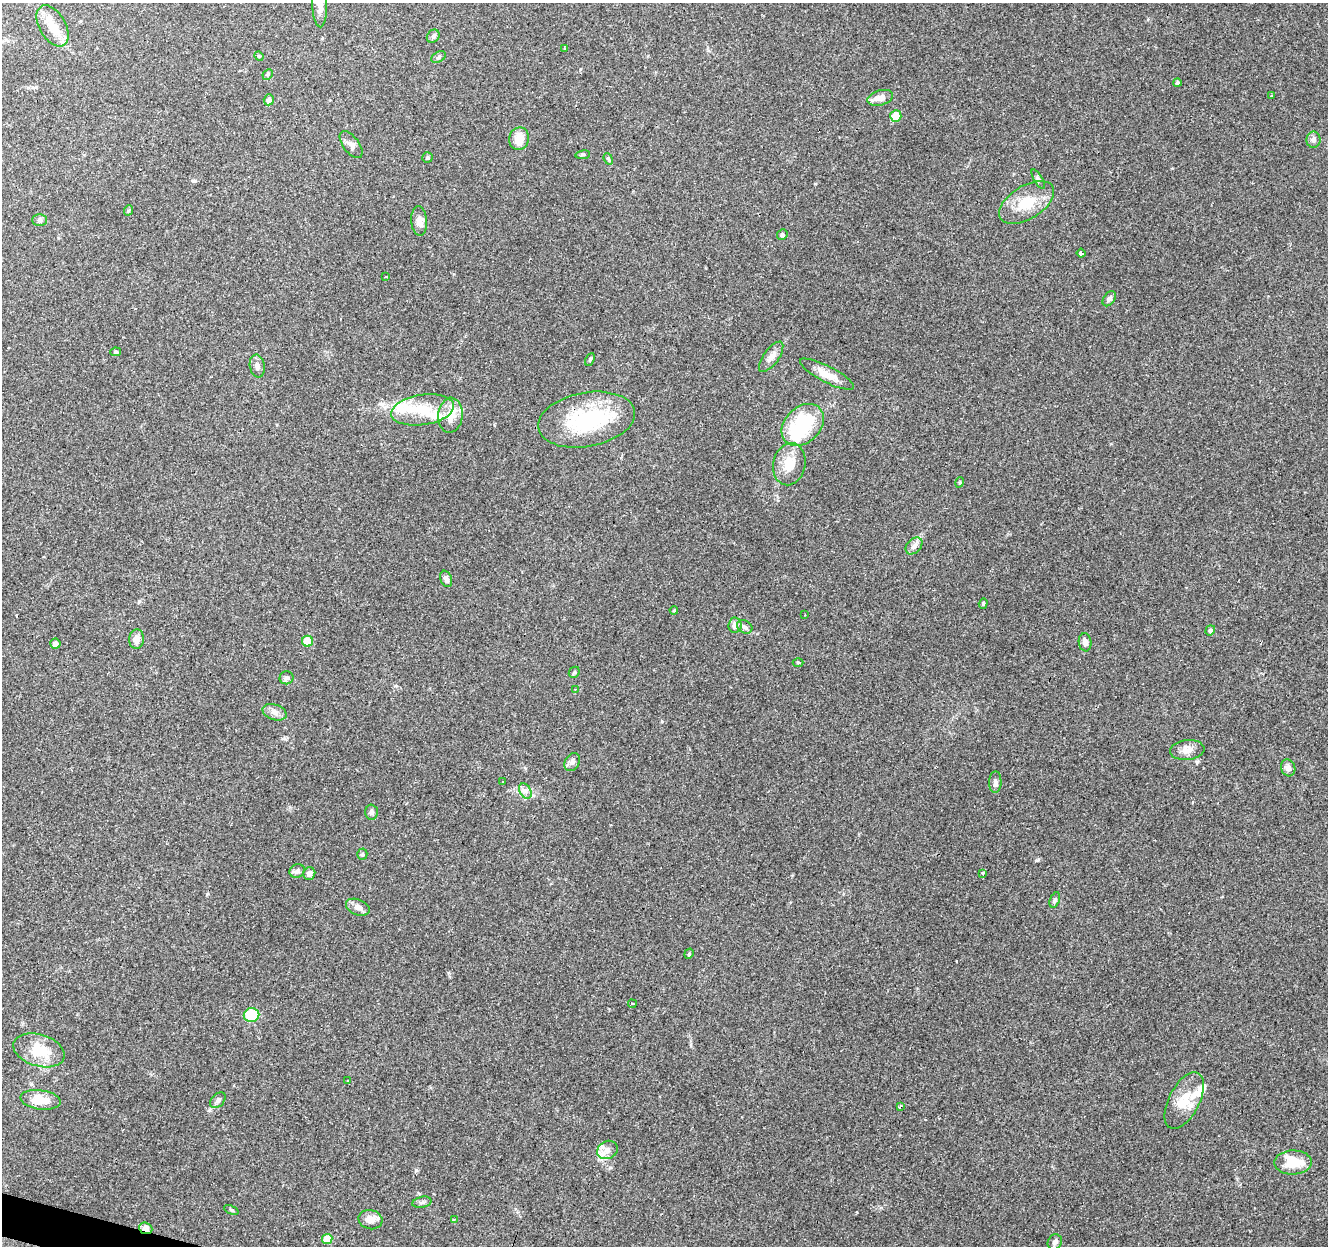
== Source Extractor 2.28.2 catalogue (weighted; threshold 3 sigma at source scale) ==
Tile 7 of 4 x 4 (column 3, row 2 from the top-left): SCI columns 2651-3976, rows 2704-3947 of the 5306 x 5470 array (HDU 1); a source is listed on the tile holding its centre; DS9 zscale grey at full resolution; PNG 1330 x 1248 px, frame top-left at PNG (2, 3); each listed source drawn as its Kron ellipse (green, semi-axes under 4 px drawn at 4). Shown black and unused: <1% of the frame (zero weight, under 3 of 4 exposures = <1% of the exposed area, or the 3 px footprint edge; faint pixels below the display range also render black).
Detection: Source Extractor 2.28.2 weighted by HDU 2 'WHT'; one run over the whole footprint, this tile lists its part. Background 0.085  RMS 0.0048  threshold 0.0215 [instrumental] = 3 sigma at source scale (4.5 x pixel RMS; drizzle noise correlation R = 1.50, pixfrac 1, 0.0396/0.0396 arcsec/px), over >= 5 px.
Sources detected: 102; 3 inside a brighter object's white glare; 5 cosmic-ray / hot-pixel residue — neither listed nor drawn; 8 inside a brighter listed object's ellipse — not listed separately; the other 86 listed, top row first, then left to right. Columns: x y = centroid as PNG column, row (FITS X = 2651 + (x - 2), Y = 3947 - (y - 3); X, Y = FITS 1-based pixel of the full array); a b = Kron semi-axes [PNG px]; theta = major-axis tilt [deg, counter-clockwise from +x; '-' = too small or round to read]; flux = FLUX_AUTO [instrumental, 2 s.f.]
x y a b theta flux
320 5 22 7 -89 4.2
52 26 23 13 -60 7.5
433 36 7 6 - 1
565 48 3 3 - 0.68
259 56 5 4 - 0.51
438 57 8 5 28 0.97
268 74 6 4 46 0.64
1177 83 4 4 - 0.94
1271 96 3 2 - 0.43
880 98 13 7 16 3.9
269 100 5 5 - 1.3
896 116 6 5 - 8.5
519 139 11 9 78 7
1313 140 8 7 - 1.7
351 145 16 8 -53 2.5
583 155 7 3 8 0.6
428 157 5 5 - 0.81
608 159 6 4 -67 0.66
1038 179 11 3 -60 0.99
1027 202 30 16 32 13
129 210 5 3 - 0.57
40 220 7 6 - 1.1
419 221 15 8 -86 2.9
782 235 5 5 - 0.88
1081 253 4 3 - 3
386 277 3 2 - 0.33
1109 299 8 5 53 1.4
116 352 6 4 10 0.71
771 357 18 7 54 3.3
590 359 7 3 63 0.56
257 366 11 7 -80 2.2
827 374 30 8 -27 6
423 410 32 15 9 14
450 415 17 12 85 7.6
586 420 49 27 10 42
803 425 24 18 44 32
789 464 21 16 79 8.6
960 482 5 3 - 0.46
914 546 10 6 45 1.8
446 579 8 5 -69 1.8
983 603 5 4 - 0.62
674 610 4 3 - 0.41
805 615 2 2 - 0.4
735 625 7 6 - 3.1
745 627 8 6 -30 1.4
1210 630 5 4 - 0.99
136 639 10 7 82 3.5
307 641 5 5 - 12
1085 642 9 6 -83 2.1
55 644 5 5 - 2.3
798 662 5 3 - 0.45
574 672 6 5 - 0.67
286 678 7 6 - 1.2
575 689 3 3 - 0.63
274 712 12 7 -18 2.5
1187 750 17 10 6 3.9
572 762 9 7 60 1.7
1288 768 8 7 - 2.1
503 782 3 2 - 0.49
995 782 11 6 88 1.6
525 791 8 5 -59 1.7
372 812 7 6 - 1.6
362 854 5 5 - 0.74
297 871 8 6 24 1.6
309 873 7 6 - 1.9
983 873 3 3 - 1.3
1055 900 8 5 68 0.92
358 907 12 7 -22 2.5
689 954 5 4 - 0.6
632 1004 4 2 - 0.51
251 1015 8 7 - 15
39 1050 26 16 -17 14
348 1081 3 3 - 1
40 1100 20 9 -7 8.7
218 1100 9 6 47 1.6
1184 1101 31 15 63 11
900 1106 4 3 - 1.1
607 1150 11 9 25 3
1293 1162 19 12 1 12
422 1202 10 5 13 1.2
231 1210 8 4 -23 0.69
454 1219 3 3 - 0.55
370 1220 12 9 -14 4.2
146 1228 7 5 -23 3.4
327 1239 5 5 - 8.7
1055 1242 8 7 - 1.6
Overlapping masked pixels (flux is a lower limit): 2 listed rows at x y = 586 420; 146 1228
Isophote crosses this tile's border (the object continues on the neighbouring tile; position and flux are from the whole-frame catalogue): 1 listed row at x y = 320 5
Unlisted compact peaks at least as high as the median listed source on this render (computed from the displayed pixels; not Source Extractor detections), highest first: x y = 1037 860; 416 1170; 662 721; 207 894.